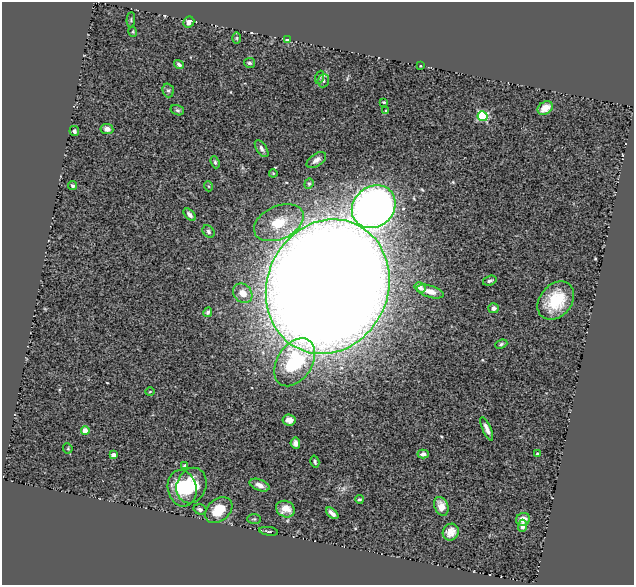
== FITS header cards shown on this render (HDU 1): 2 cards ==
NAXIS1  =                  632
NAXIS2  =                  583

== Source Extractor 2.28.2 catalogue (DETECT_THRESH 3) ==
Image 632 x 583 px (HDU 1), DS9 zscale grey, 1 PNG px = 1 image px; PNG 636 x 587 px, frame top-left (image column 1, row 583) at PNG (2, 2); each listed source drawn as its Kron ellipse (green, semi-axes under 4 px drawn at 4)
Background 1.12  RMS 0.058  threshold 0.175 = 3 sigma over >= 5 px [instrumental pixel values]
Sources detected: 64; all 64 listed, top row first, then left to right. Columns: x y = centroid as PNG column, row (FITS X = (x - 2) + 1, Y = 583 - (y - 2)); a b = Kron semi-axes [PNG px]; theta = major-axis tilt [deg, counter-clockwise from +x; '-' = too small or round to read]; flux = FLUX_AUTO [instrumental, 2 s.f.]
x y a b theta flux
131 20 7 3 86 4.3
189 22 6 5 - 23
133 32 5 3 - 3.6
237 38 6 4 90 5.3
287 40 4 4 - 20
249 63 5 5 - 6.8
179 64 5 4 - 10
420 66 3 2 - 2.9
320 77 7 4 71 6.5
323 81 6 5 - 9.7
168 90 7 5 -73 7.1
384 102 3 2 - 4.3
545 108 8 6 34 44
177 110 7 5 -16 7.1
386 111 3 3 - 5.5
483 116 5 5 - 370
107 129 6 5 - 20
74 131 5 4 - 9.5
262 149 10 5 -56 13
316 160 11 6 34 18
215 162 6 4 -70 7.2
273 173 4 4 - 4.1
309 184 5 4 - 5.3
73 186 5 4 - 7.9
208 186 5 3 - 3.8
374 207 23 20 40 2200
190 215 7 4 -45 14
279 223 26 16 25 120
208 231 7 5 -49 9.5
490 281 7 4 19 10
328 287 69 60 65 25000
420 287 6 4 -34 23
430 292 14 6 -17 36
243 293 10 9 - 45
556 301 21 16 49 160
493 308 5 5 - 15
208 312 5 4 - 8.1
501 344 6 4 21 6.3
295 362 26 17 57 280
150 392 5 3 - 3.2
289 420 6 5 - 24
487 429 12 4 -67 21
85 431 4 4 - 61
295 443 5 5 - 19
68 448 5 4 - 4.3
423 454 5 4 - 12
537 454 3 3 - 5
113 455 4 4 - 28
315 462 6 3 -74 6.4
185 466 3 3 - 7
192 485 18 14 69 130
259 485 10 5 -21 20
182 488 18 14 -75 140
359 499 4 3 - 5
441 506 10 7 -67 34
200 509 6 5 - 9.7
285 509 9 8 - 49
219 510 15 11 41 90
332 513 7 4 -42 19
254 519 7 5 0 5.8
523 519 7 6 - 26
522 526 6 4 87 18
269 531 9 3 -9 5.7
451 532 9 7 52 29